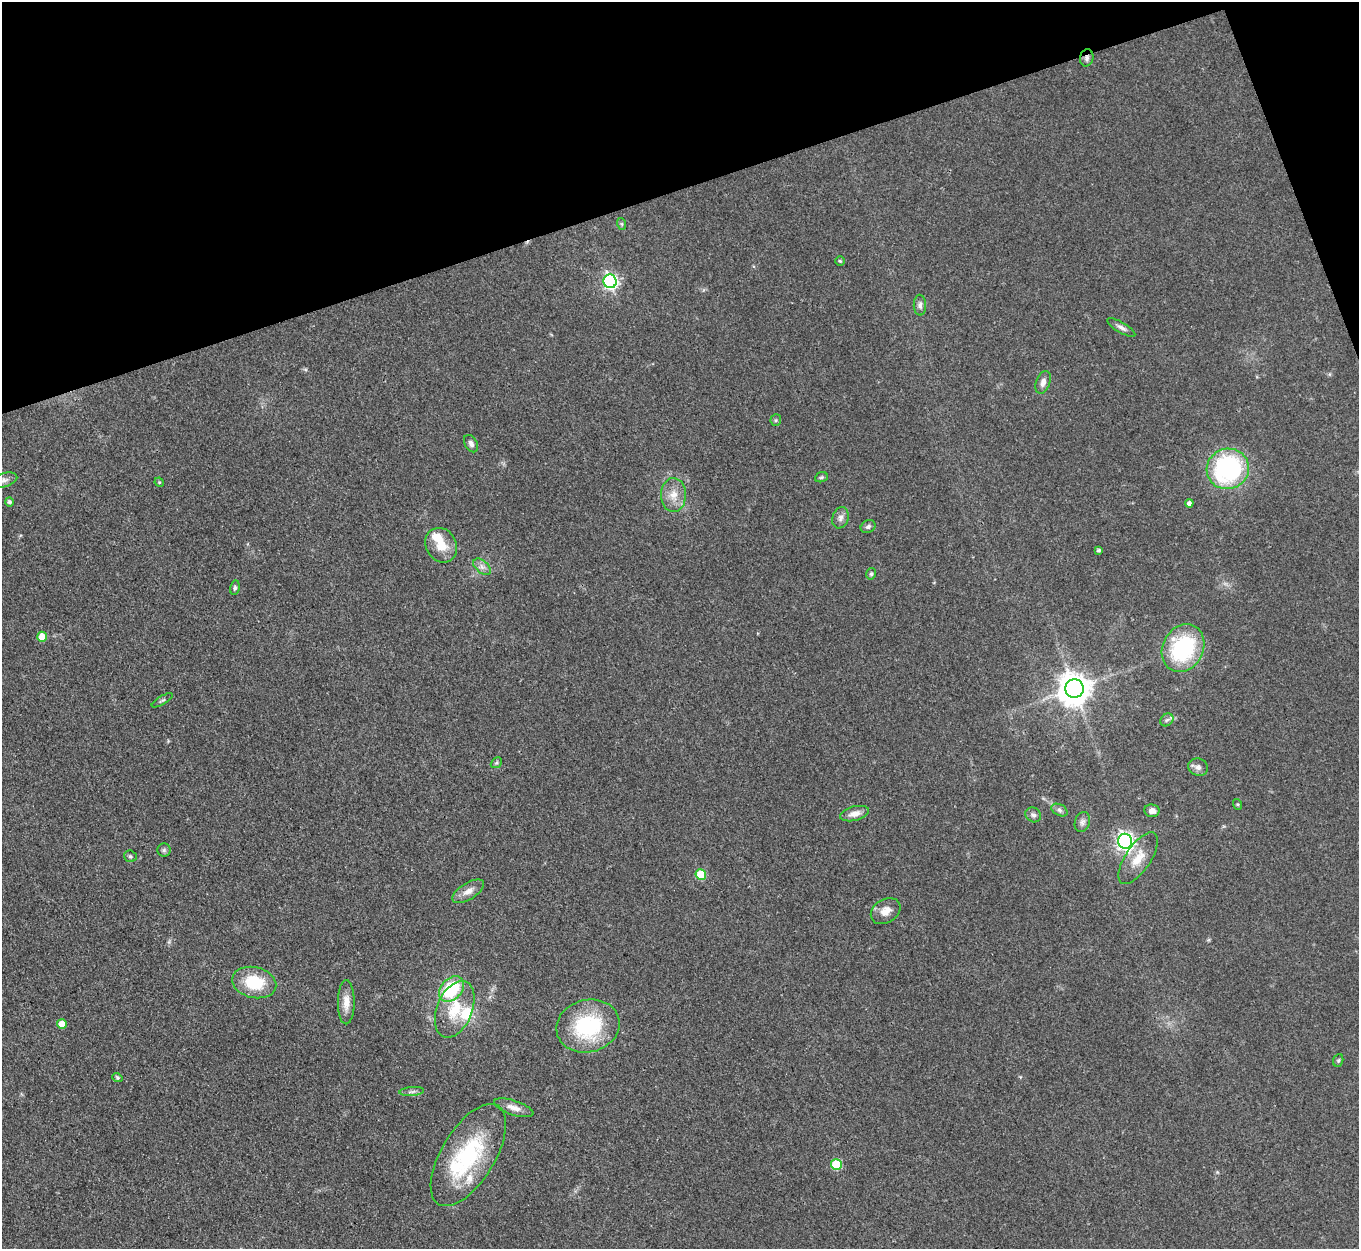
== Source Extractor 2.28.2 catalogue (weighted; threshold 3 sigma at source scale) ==
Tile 3 of 4 x 4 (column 3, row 1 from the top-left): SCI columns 2715-4071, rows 4017-5263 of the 5429 x 5414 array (HDU 1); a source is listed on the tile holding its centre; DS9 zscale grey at full resolution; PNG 1361 x 1251 px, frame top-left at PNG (2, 2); each listed source drawn as its Kron ellipse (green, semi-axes under 4 px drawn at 4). Shown black and unused: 17% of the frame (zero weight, under 3 of 4 exposures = <1% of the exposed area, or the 3 px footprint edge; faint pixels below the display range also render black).
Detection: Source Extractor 2.28.2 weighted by HDU 2 'WHT'; one run over the whole footprint, this tile lists its part. Background 0.108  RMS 0.0067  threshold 0.03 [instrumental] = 3 sigma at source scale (4.5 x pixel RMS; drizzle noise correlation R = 1.50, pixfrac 1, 0.05/0.05 arcsec/px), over >= 5 px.
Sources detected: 59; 1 inside a brighter object's white glare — neither listed nor drawn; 3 inside a brighter listed object's ellipse — not listed separately; the other 55 listed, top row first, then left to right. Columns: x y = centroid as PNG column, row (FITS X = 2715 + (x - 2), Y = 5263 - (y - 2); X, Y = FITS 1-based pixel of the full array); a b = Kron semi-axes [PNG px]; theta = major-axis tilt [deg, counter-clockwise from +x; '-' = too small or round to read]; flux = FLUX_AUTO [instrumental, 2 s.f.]
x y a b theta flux
1087 58 8 6 78 2.1
622 224 6 4 -71 0.86
840 261 5 5 - 0.89
610 281 7 6 - 180
920 305 10 6 -89 2.5
1121 328 16 5 -30 2.8
1043 382 12 7 70 3.7
776 420 6 5 - 1.1
471 444 9 6 -59 2.5
1228 469 21 20 - 96
821 477 6 5 - 1.2
4 480 13 7 17 3.4
159 482 5 4 - 0.78
673 495 17 12 88 8.7
9 502 4 4 - 1.6
1189 503 4 4 - 2.5
840 518 11 8 73 3.1
868 527 8 6 24 1.9
441 545 18 15 -59 13
1099 550 4 3 - 1.2
482 567 10 6 -41 3
871 574 6 4 76 1.2
235 588 7 4 79 1.4
42 637 5 5 - 11
1183 648 25 20 62 70
1074 689 9 9 - 1200
162 700 12 3 31 1.2
1167 720 7 5 43 1.8
496 763 6 4 43 1.2
1198 767 10 8 -21 3.2
1237 804 5 3 - 0.74
1059 810 9 5 -27 1.9
1152 811 7 6 - 3.4
855 814 15 7 14 4.9
1033 815 8 7 - 2.3
1082 822 10 7 72 2.5
1125 841 7 7 - 270
164 850 6 6 - 1.5
130 856 6 5 - 1.2
1138 858 30 12 57 13
701 875 5 5 - 25
468 891 18 8 31 5.6
886 911 16 12 32 6.9
254 982 22 15 -13 27
451 989 14 10 48 38
346 1002 22 8 90 7.5
455 1009 29 17 68 24
62 1024 5 5 - 9.8
588 1026 32 26 14 57
1338 1060 6 5 - 1.1
117 1078 5 4 - 0.99
412 1092 12 4 5 2
514 1108 21 7 -18 5.5
468 1155 57 26 59 67
836 1165 5 5 - 34
Overlapping masked pixels (flux is a lower limit): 1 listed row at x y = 1087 58